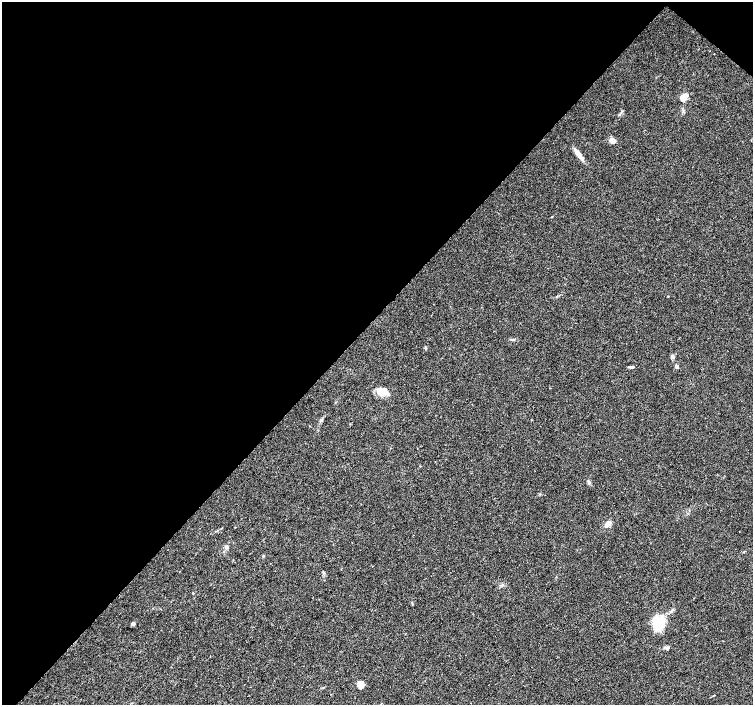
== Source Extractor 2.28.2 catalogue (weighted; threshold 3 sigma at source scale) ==
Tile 2 of 4 x 4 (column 2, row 1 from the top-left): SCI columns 1510-3011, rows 4455-5860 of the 6016 x 6028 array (HDU 1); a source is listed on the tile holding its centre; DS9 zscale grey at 2 x 2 block average (1 PNG px = mean of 2 x 2 image px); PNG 755 x 707 px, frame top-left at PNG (2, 2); no overlay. Shown black and unused: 46% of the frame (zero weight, under 3 of 4 exposures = <1% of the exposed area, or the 3 px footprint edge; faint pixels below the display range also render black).
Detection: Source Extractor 2.28.2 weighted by HDU 2 'WHT'; one run over the whole footprint, this tile lists its part. Background 0.0466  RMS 0.0039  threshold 0.0176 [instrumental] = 3 sigma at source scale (4.5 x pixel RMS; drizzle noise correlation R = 1.50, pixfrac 1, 0.0396/0.0396 arcsec/px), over >= 5 px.
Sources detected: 22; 2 inside a brighter listed object's ellipse — not listed separately; the other 20 listed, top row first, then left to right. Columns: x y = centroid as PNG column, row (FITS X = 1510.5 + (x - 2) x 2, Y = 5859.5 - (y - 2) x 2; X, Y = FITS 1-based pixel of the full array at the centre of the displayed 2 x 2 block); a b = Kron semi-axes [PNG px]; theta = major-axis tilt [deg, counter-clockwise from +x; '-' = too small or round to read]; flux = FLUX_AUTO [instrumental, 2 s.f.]
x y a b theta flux
714 54 2 2 - 0.28
684 97 7 4 48 13
611 140 6 5 - 3.4
578 154 19 4 -54 6.9
668 296 2 2 - 0.44
513 340 4 3 - 1
425 348 3 3 - 1.2
672 356 4 4 - 2.6
676 366 5 4 - 1.9
632 367 7 3 1 1.9
382 391 14 7 -25 9.9
589 482 3 3 - 1.2
608 524 6 4 46 5.4
739 531 2 2 - 0.39
227 547 4 4 - 1.6
341 569 2 2 - 0.67
133 623 4 3 - 1.4
658 623 16 12 68 24
667 648 6 3 2 2.3
362 685 8 6 -75 4.6
Diffuse or blended objects may show on this block-average render without a row.